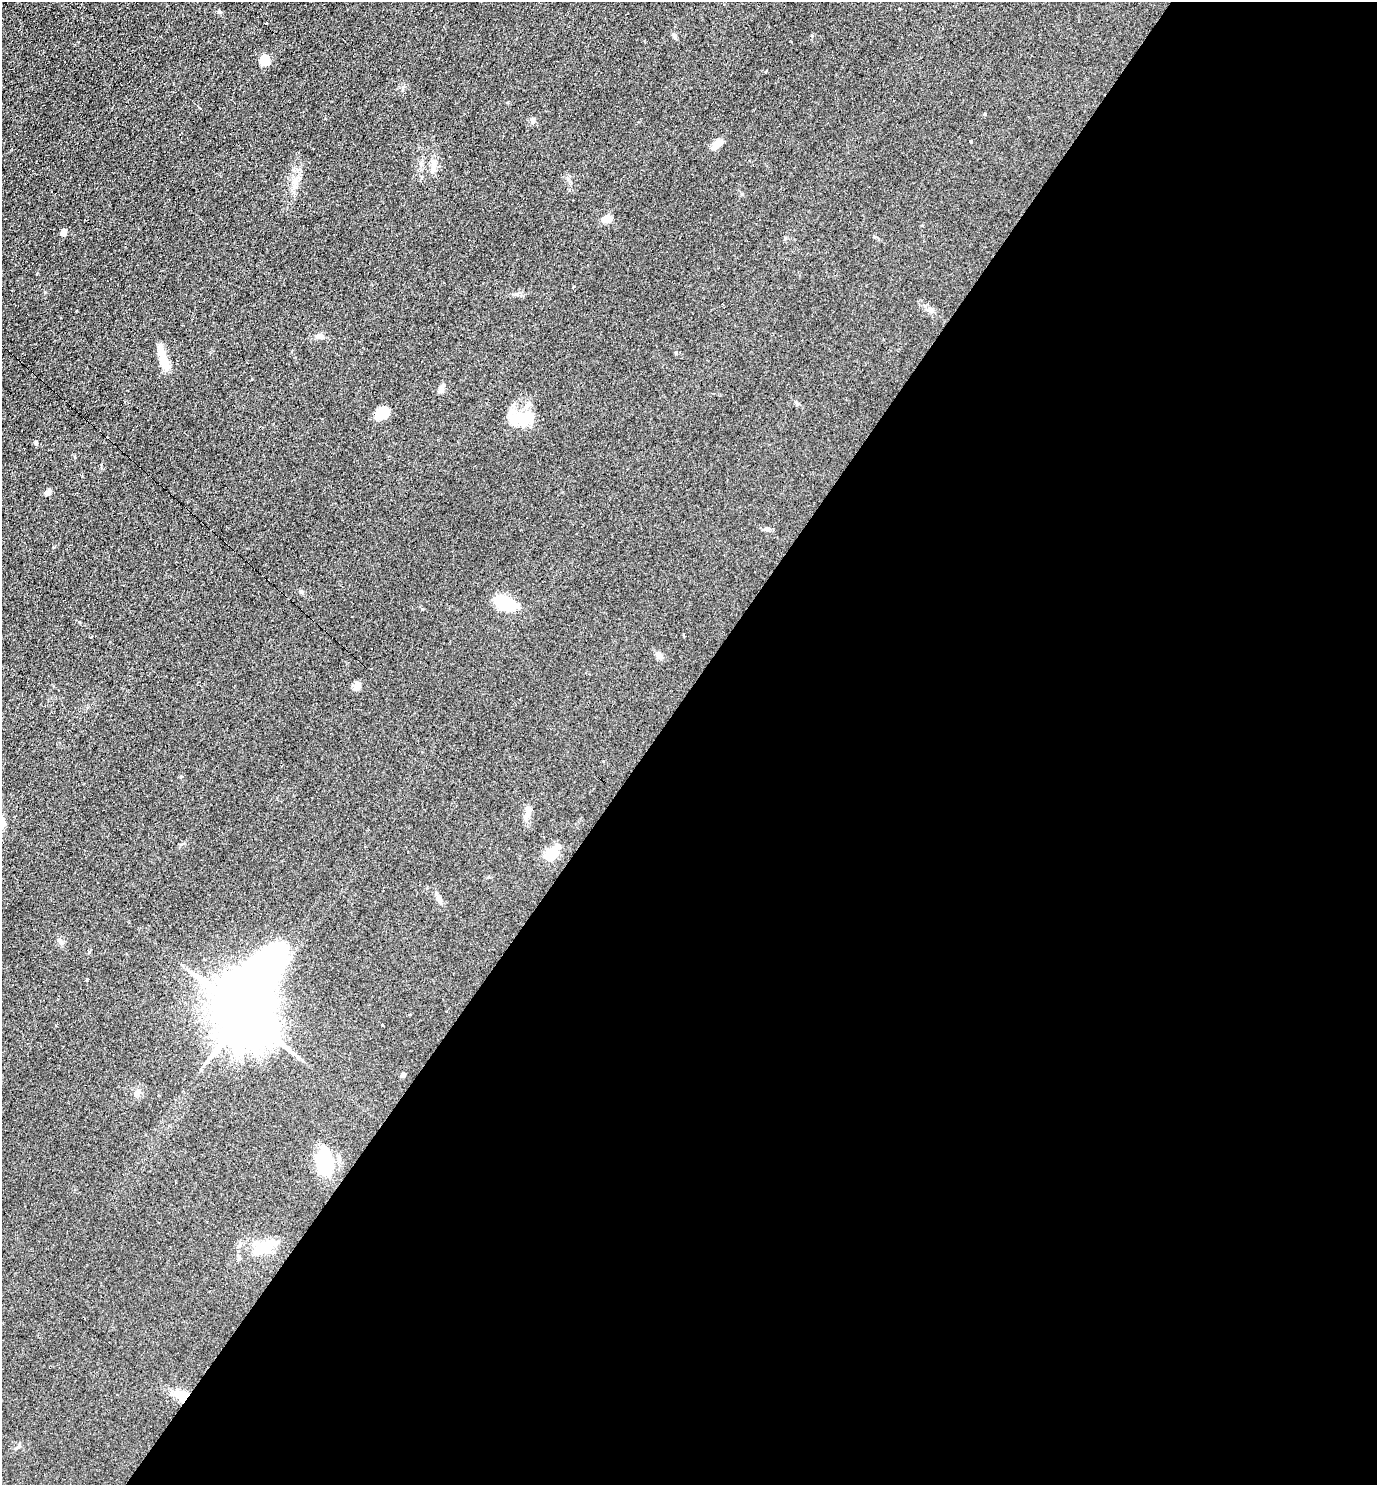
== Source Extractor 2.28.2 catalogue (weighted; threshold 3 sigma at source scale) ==
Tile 12 of 4 x 4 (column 4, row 3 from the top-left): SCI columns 4274-5648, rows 1485-2967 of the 5940 x 5934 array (HDU 1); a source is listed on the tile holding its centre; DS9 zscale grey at full resolution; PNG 1379 x 1487 px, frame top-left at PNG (2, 2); no overlay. Shown black and unused: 53% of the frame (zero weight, under 3 of 4 exposures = <1% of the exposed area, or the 3 px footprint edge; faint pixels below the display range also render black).
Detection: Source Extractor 2.28.2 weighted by HDU 2 'WHT'; one run over the whole footprint, this tile lists its part. Background 0.104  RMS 0.0098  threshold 0.0441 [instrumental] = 3 sigma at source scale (4.5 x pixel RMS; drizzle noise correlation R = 1.50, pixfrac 1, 0.05/0.05 arcsec/px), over >= 5 px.
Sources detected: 48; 6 inside a brighter object's white glare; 4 cosmic-ray / hot-pixel residue — not listed; the other 38 listed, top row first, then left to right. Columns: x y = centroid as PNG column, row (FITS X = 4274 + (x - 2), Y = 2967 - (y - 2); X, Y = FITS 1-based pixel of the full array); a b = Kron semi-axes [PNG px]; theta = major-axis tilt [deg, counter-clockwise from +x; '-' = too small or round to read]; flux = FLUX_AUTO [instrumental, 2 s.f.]
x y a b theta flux
220 12 6 4 -46 1.5
266 23 3 2 - 0.74
675 35 7 5 -20 2.2
265 60 5 5 - 46
200 108 5 2 - 0.84
533 120 7 6 - 2.8
971 141 3 3 - 4.3
716 145 15 8 52 7.3
433 167 24 6 78 6.5
295 182 18 7 78 9.1
606 219 12 7 7 8.9
63 233 8 6 45 3.9
930 310 11 8 -18 4.2
320 336 11 6 -12 4.3
163 361 19 12 -67 12
441 389 10 5 77 4.2
384 414 21 11 75 9.9
518 418 22 17 -57 23
48 493 8 5 40 3.8
767 529 8 4 8 2.1
505 603 24 15 -22 31
683 634 3 3 - 14
659 655 10 7 -54 4.7
357 686 5 4 - 23
529 810 12 8 64 5.3
2 820 13 10 -83 7.4
551 854 8 6 55 40
439 899 12 6 -59 4.5
60 941 9 6 -67 2.8
204 959 4 2 - 0.91
446 1011 3 2 - 1.1
244 1014 30 19 73 7600
382 1024 3 3 - 2
403 1075 4 4 - 5.6
137 1093 9 6 28 2.7
322 1157 26 24 -15 29
264 1248 25 14 17 24
182 1395 23 10 -35 13
Overlapping masked pixels (flux is a lower limit): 1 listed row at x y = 182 1395
Isophote crosses this tile's border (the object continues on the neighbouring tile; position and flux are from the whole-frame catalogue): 1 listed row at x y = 2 820
Unlisted compact peaks at least as high as the median listed source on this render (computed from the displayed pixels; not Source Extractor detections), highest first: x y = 676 352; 422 609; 985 114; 742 194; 89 952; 301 592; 79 622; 87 980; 812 36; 181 776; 517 294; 53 547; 574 286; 508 102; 874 237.